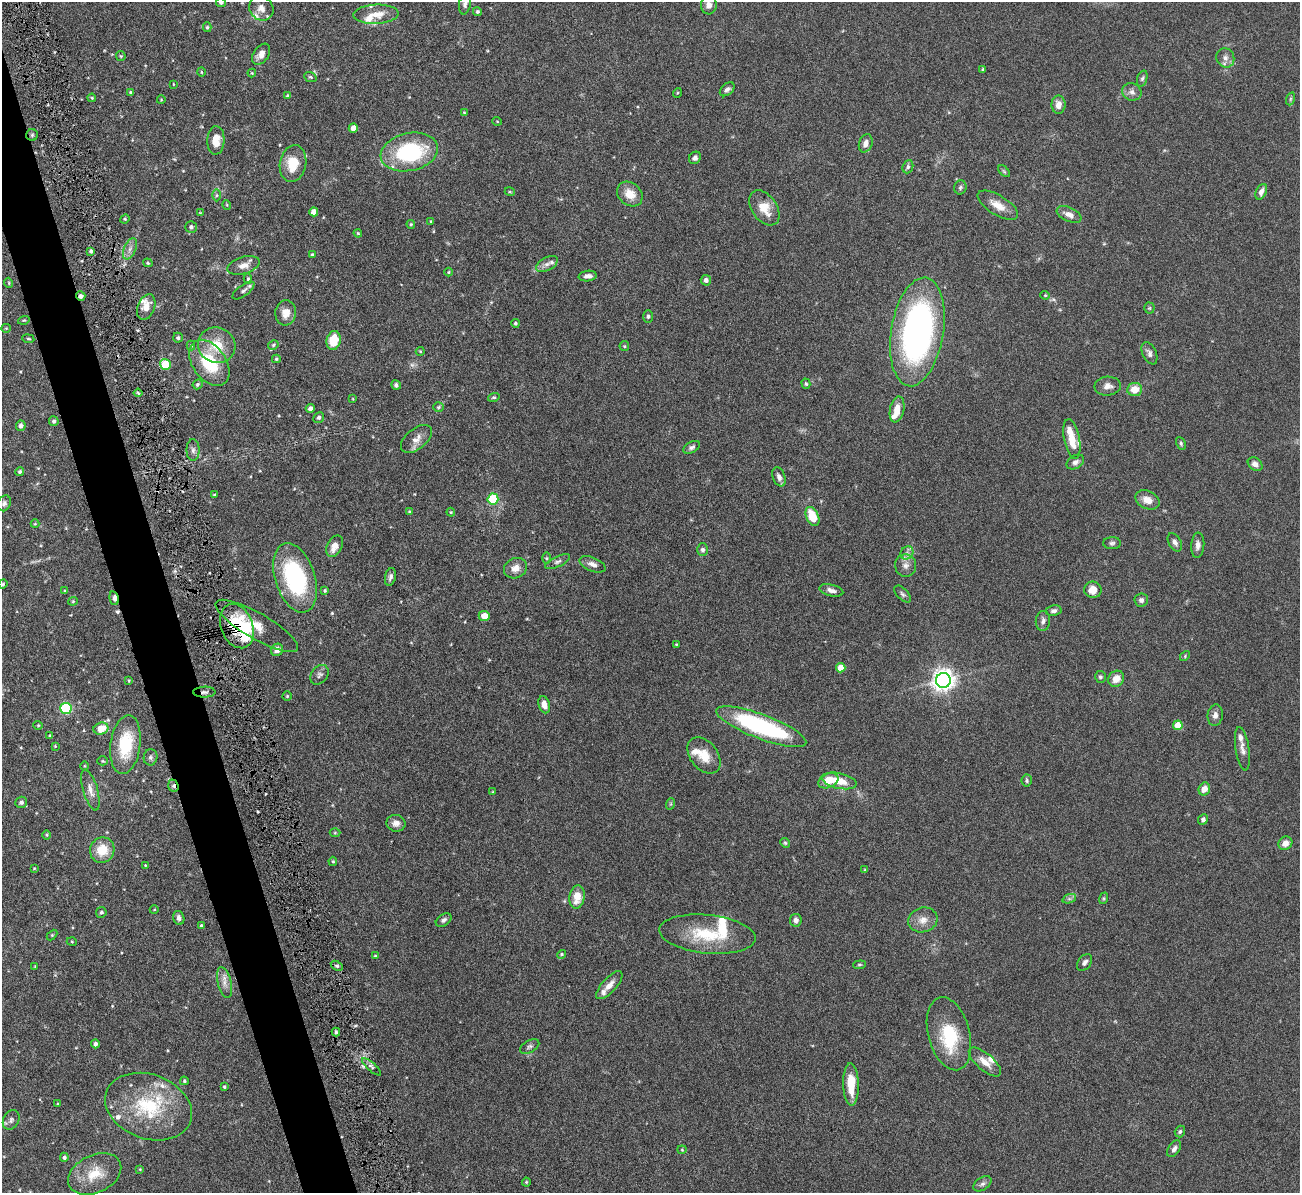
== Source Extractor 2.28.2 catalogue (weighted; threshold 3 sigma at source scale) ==
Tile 11 of 4 x 4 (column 3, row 3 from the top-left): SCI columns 2599-3896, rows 1466-2656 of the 5251 x 5196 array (HDU 1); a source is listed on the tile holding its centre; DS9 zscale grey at full resolution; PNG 1302 x 1195 px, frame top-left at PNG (2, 2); each listed source drawn as its Kron ellipse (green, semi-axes under 4 px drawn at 4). Shown black and unused: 4% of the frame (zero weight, under 5 of 9 exposures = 3% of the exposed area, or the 3 px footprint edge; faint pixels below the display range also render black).
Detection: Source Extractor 2.28.2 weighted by HDU 2 'WHT'; one run over the whole footprint, this tile lists its part. Background 0.12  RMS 0.0038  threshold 0.0155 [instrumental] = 3 sigma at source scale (4.09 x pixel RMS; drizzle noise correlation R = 1.36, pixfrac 0.8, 0.05/0.05 arcsec/px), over >= 5 px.
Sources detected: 254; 1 too faint to see at this stretch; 2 inside a brighter object's white glare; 2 cosmic-ray / hot-pixel residue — neither listed nor drawn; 18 inside a brighter listed object's ellipse — not listed separately; the other 231 listed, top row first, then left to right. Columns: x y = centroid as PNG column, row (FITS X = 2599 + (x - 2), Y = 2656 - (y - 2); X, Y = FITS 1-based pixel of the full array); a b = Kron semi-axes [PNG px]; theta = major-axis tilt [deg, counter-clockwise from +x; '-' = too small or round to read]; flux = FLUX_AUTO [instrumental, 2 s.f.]
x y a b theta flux
221 2 5 4 - 0.88
465 3 11 6 79 1.2
709 5 9 7 87 2
261 8 13 11 -49 2.8
477 12 4 4 - 0.61
376 14 22 9 2 5
207 27 5 4 - 0.5
261 54 11 7 55 2.4
121 56 5 4 - 0.37
1225 58 10 9 - 1.8
983 69 4 3 - 0.37
201 72 5 3 - 0.31
252 73 4 4 - 0.36
310 77 6 4 -21 0.48
1142 78 8 5 71 0.68
173 84 3 2 - 0.22
727 89 8 5 41 1.1
1132 92 10 8 -23 1.7
131 93 4 4 - 0.56
677 93 5 3 - 0.32
288 96 4 3 - 0.66
92 98 4 4 - 0.34
1290 99 6 4 71 0.51
161 100 4 3 - 0.27
1058 105 9 7 -89 2.7
464 112 3 3 - 0.26
497 121 5 3 - 0.28
353 128 5 4 - 3.7
32 135 6 6 - 0.64
216 140 14 8 87 4.3
866 143 9 6 72 2.1
409 152 29 18 13 32
695 158 6 5 - 1.3
293 164 19 13 78 8.1
908 167 7 5 68 0.73
1004 171 7 4 -45 0.55
960 187 7 6 - 0.75
510 192 5 3 - 0.34
1261 192 8 5 67 1.7
630 194 14 11 -41 5
216 195 6 4 90 0.61
227 205 5 3 - 0.31
998 205 23 9 -32 4.3
764 208 19 12 -55 5.5
314 212 4 4 - 2.6
200 213 4 2 - 0.23
1069 214 13 7 -24 2.5
125 219 5 4 - 0.43
431 221 3 2 - 0.32
411 224 4 3 - 0.43
191 227 6 5 - 0.95
358 233 4 3 - 0.33
130 249 11 6 66 1.5
91 251 4 3 - 0.68
312 254 4 3 - 0.39
148 263 5 3 - 0.43
547 264 12 6 29 1.6
244 265 17 8 16 2.9
449 272 4 3 - 0.29
588 276 9 5 7 1.5
248 279 5 4 - 0.51
706 280 5 5 - 1.1
9 283 5 3 - 0.3
243 291 13 5 36 1.1
1045 295 4 4 - 0.37
81 296 5 4 - 1.2
146 307 13 8 69 3.6
1149 308 5 5 - 0.47
286 313 12 10 85 3.8
648 316 6 5 - 0.69
24 320 6 3 17 0.34
515 323 4 4 - 0.56
6 328 5 4 - 0.34
917 332 55 26 81 100
178 338 5 4 - 0.59
28 339 6 3 -8 0.42
333 340 9 7 80 7.9
191 345 5 4 - 0.42
217 345 19 17 -25 8.8
273 345 6 4 31 0.53
624 346 5 4 - 0.4
420 351 4 4 - 0.34
1149 353 12 7 -64 1.3
276 359 4 4 - 0.49
209 363 26 16 -55 17
165 364 5 5 - 15
198 384 5 4 - 0.65
806 384 5 4 - 0.46
396 385 5 4 - 0.72
1108 386 13 9 5 2.2
1135 389 7 6 - 4.6
138 393 4 3 - 0.41
494 397 6 4 15 0.46
353 399 4 3 - 0.26
439 407 5 5 - 0.52
310 408 4 4 - 1.1
897 409 13 7 78 4
319 417 5 5 - 0.97
54 421 5 4 - 0.89
21 426 5 5 - 1.4
416 439 18 10 40 3.1
1072 439 20 7 -79 6.3
1181 443 7 4 -64 0.55
692 447 9 5 30 0.98
193 450 11 6 -90 1.4
1075 462 9 6 30 1.3
1255 464 8 6 -38 1.8
20 472 4 4 - 0.58
779 477 10 6 -68 1.4
214 495 4 3 - 0.44
493 499 5 5 - 18
1147 500 13 9 -27 3.4
4 503 8 6 67 0.96
409 512 4 3 - 0.34
451 512 4 4 - 0.35
812 516 10 6 -66 7.6
35 524 4 4 - 0.32
1175 542 10 6 -59 1.3
1112 543 9 6 2 0.84
1198 545 13 6 85 1.6
335 546 11 7 62 3.3
703 550 6 5 - 1
907 553 7 6 - 1.2
546 558 5 3 - 0.4
558 562 13 5 25 1.2
592 564 14 7 -22 2
906 565 11 10 - 2.3
515 568 12 9 27 2.8
390 577 9 5 78 1.1
295 578 36 19 -72 39
3 584 5 4 - 0.37
831 590 12 5 -14 1.7
1093 590 8 8 - 3.7
65 591 3 3 - 0.39
325 591 4 4 - 0.47
903 594 10 5 -46 0.9
114 598 7 4 -76 1.6
1141 600 6 6 - 1.3
73 601 4 4 - 0.39
1054 611 8 5 12 0.95
484 616 6 5 - 3.3
1043 621 10 7 84 1.2
237 626 23 16 -69 15
257 626 47 13 -30 7.7
676 644 3 2 - 0.25
277 650 6 5 - 2.2
1185 656 5 3 - 0.36
841 668 4 4 - 5.7
319 675 11 8 52 1.3
1100 677 6 5 - 0.67
1116 679 8 7 - 3.5
943 680 7 7 - 250
129 681 4 3 - 0.33
204 692 11 5 1 1
287 696 4 4 - 0.47
544 705 9 5 -73 2.5
66 709 5 5 - 35
1215 715 11 7 83 1.7
38 725 4 4 - 0.35
1178 725 5 4 - 6.4
761 727 48 12 -21 50
101 729 7 6 - 5.3
50 736 3 3 - 0.49
125 745 30 15 82 16
55 746 4 4 - 0.32
1242 749 22 7 -81 2.2
704 755 20 13 -52 5.9
150 757 8 7 - 1
103 761 5 4 - 0.4
84 766 5 3 - 0.3
828 781 10 7 22 6.5
839 781 18 7 -13 6.2
1027 781 6 5 - 0.57
173 786 6 5 - 1
1204 789 6 5 - 3
90 790 21 7 -74 2.6
493 792 3 3 - 0.28
21 802 6 5 - 0.84
670 804 6 3 70 0.38
1203 819 5 4 - 1
396 823 9 8 - 1.9
335 833 5 3 - 0.37
47 835 5 3 - 0.34
785 843 5 4 - 0.46
1285 843 7 6 - 2.4
102 850 13 12 - 7.6
333 861 4 3 - 0.41
145 865 3 3 - 0.27
34 868 3 2 - 0.25
865 870 4 4 - 0.32
577 897 12 7 81 5.2
1104 898 6 4 72 0.44
1069 899 7 4 18 0.75
154 910 4 3 - 0.29
101 912 5 5 - 0.68
179 918 7 5 -75 1.2
444 920 9 5 32 1
796 920 6 5 - 1.5
923 920 15 12 16 3.4
201 926 4 4 - 0.67
707 934 48 19 -6 17
52 935 6 4 45 0.39
72 942 5 3 - 0.32
561 954 4 4 - 0.48
375 956 4 4 - 0.35
1085 963 9 6 53 1.2
859 965 6 4 5 0.46
337 966 6 4 -30 0.66
35 967 4 2 - 0.25
224 982 15 7 -76 2.5
609 985 18 7 47 2.8
336 1032 4 4 - 0.6
949 1034 37 21 -75 18
95 1044 4 4 - 0.98
530 1046 10 6 29 0.99
985 1062 20 8 -41 3.6
372 1067 12 4 -41 0.95
184 1081 4 4 - 0.49
851 1084 21 7 -88 8.1
224 1087 4 3 - 0.47
58 1104 3 3 - 0.32
148 1107 45 32 -20 26
11 1120 10 7 62 1.2
1180 1132 6 5 - 0.65
1174 1149 9 5 57 1.2
682 1150 4 4 - 0.37
64 1157 5 4 - 0.75
140 1169 4 4 - 0.27
95 1174 28 18 26 8.5
526 1182 4 4 - 0.34
982 1184 10 6 34 1.1
Overlapping masked pixels (flux is a lower limit): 6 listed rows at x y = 81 296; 114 598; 237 626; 257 626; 204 692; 173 786
Isophote crosses this tile's border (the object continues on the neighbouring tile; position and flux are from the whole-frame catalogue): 4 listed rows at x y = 221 2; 465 3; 709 5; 261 8